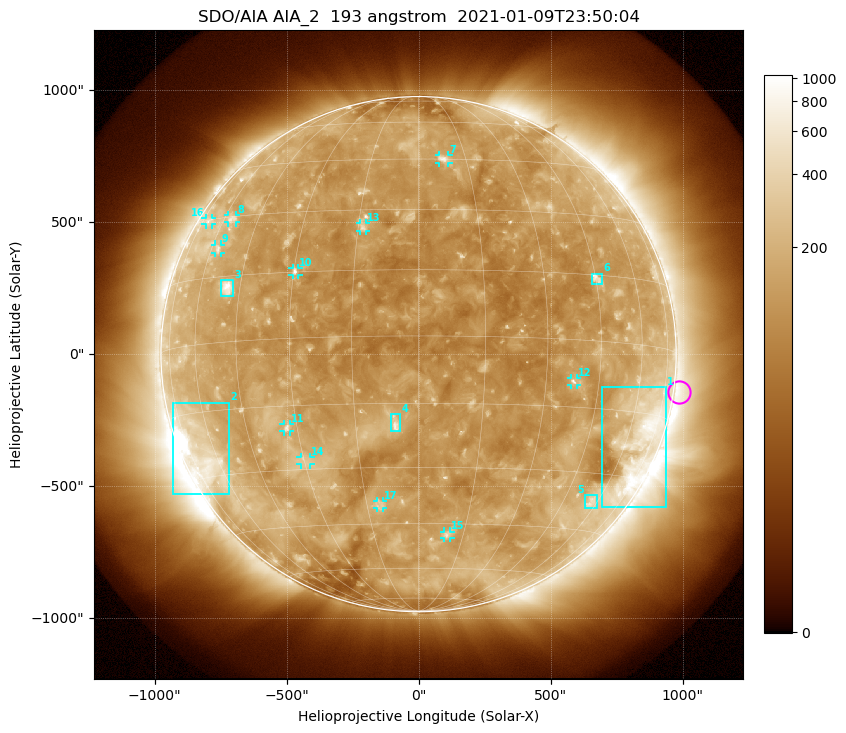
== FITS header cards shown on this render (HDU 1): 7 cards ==
TELESCOP= 'SDO/AIA'
INSTRUME= 'AIA_2'
WAVELNTH=                  193
WAVEUNIT= 'angstrom'
DATE-OBS= '2021-01-09T23:50:04.84'
CTYPE1  = 'HPLN-TAN'
CTYPE2  = 'HPLT-TAN'

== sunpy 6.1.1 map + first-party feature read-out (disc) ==
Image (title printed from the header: SDO/AIA AIA_2  193 angstrom  2021-01-09T23:50:04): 1024 x 1024 px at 2.4 arcsec/px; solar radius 976 arcsec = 407 px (full disc in frame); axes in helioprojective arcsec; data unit not stated in the header (colour bar unlabelled)
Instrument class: DISC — disc imager (sunpy class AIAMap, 193 A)
Bright regions (active regions / flare kernels): reference = the median radial profile (limb darkening/brightening removed); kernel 9 px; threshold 5 sigma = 187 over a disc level ~126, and >= 1.15x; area >= 12 px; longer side >= 10 px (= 24 arcsec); searched inside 0.97 R_sun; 17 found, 17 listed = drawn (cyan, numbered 1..; 11 of them under ~33 arcsec drawn as corner ticks so the feature stays visible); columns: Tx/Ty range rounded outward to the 5 arcsec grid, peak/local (2 s.f.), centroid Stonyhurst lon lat
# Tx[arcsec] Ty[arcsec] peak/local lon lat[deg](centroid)
1 690..940 -580..-125 4.8 +66 -23
2 -930..-715 -530..-185 14 -67 -25
3 -750..-700 220..280 6.6 -49 +12
4 -105..-70 -295..-225 5.6 -6 -20
5 630..675 -585..-535 3 +57 -37
6 655..695 265..305 4.3 +45 +14
7 75..115 725..755 4.3 +8 +45
8 -725..-690 500..525 3 -56 +29
9 -770..-745 385..415 3 -57 +22
10 -480..-455 300..330 4.1 -30 +15
11 -510..-485 -295..-265 3.7 -33 -20
12 575..600 -115..-90 3.7 +38 -9
13 -220..-200 465..500 3.7 -14 +26
14 -450..-410 -420..-390 2.8 -30 -28
15 95..120 -695..-670 3.3 +9 -48
16 -810..-780 490..515 2.3 -69 +30
17 -155..-135 -585..-555 2.9 -11 -40
Off-limb structures (1.02-1.3 R_sun): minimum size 162 px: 2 found; the strongest spans PA ~215..325 deg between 1.02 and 1.3 R_sun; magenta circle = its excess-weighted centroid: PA ~260 deg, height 1.02 R_sun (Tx ~985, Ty ~-145 arcsec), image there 1.7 x the reference